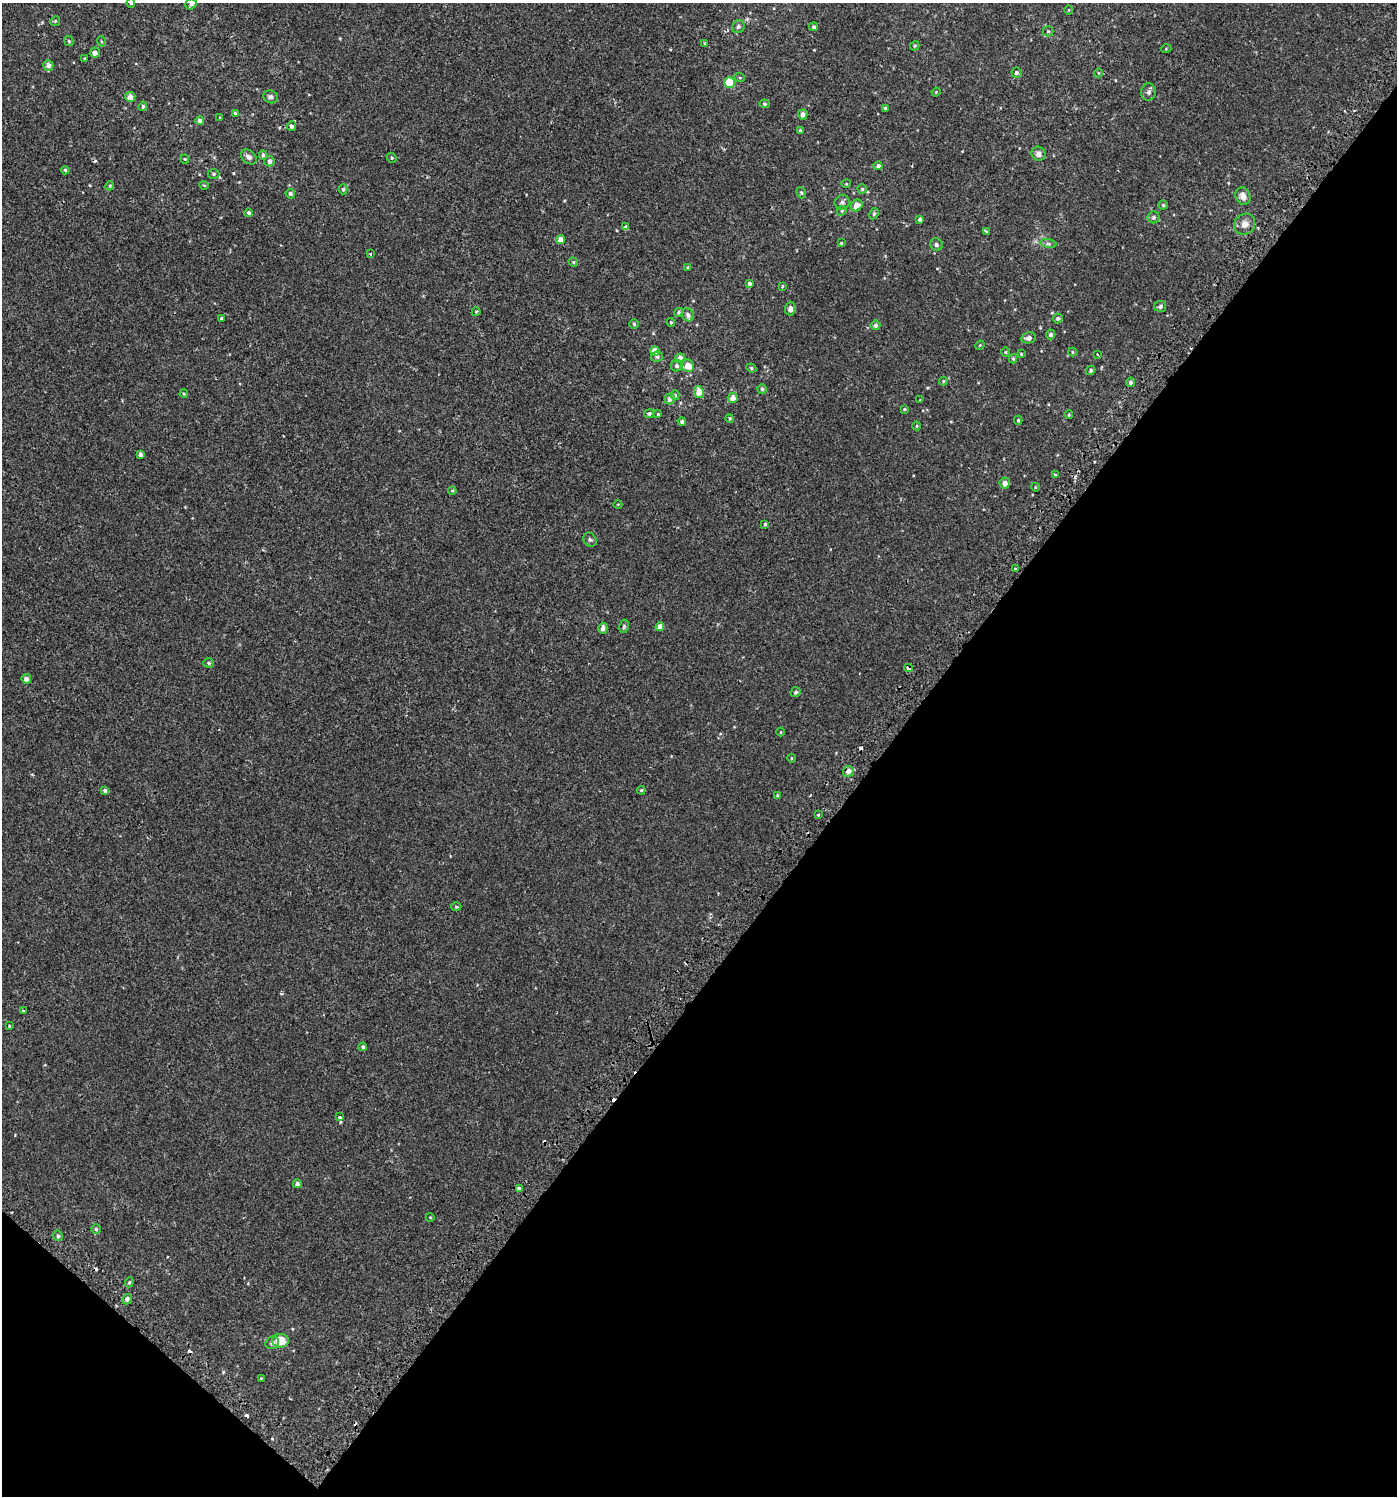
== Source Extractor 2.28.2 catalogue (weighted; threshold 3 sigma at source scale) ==
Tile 15 of 4 x 4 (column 3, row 4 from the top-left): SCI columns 3023-4417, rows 49-1542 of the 6113 x 6089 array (HDU 1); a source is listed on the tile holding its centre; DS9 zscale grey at full resolution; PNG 1399 x 1498 px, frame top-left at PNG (2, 3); each listed source drawn as its Kron ellipse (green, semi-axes under 4 px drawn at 4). Shown black and unused: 39% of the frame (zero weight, under 2 of 3 exposures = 3% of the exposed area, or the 3 px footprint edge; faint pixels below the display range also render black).
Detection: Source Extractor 2.28.2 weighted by HDU 2 'WHT'; one run over the whole footprint, this tile lists its part. Background 6.49e-04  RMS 0.0026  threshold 0.0117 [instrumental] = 3 sigma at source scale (4.5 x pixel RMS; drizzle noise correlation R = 1.50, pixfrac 1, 0.0396/0.0396 arcsec/px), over >= 5 px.
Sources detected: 161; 11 cosmic-ray / hot-pixel residue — neither listed nor drawn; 1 inside a brighter listed object's ellipse — not listed separately; the other 149 listed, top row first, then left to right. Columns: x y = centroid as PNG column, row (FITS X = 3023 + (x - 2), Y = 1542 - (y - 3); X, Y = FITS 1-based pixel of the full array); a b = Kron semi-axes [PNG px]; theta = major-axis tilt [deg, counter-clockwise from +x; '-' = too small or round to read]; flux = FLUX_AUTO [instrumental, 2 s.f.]
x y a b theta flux
131 3 5 4 - 0.41
191 4 6 5 - 0.68
1069 10 5 3 - 0.19
55 21 5 4 - 0.28
738 27 7 6 - 0.49
814 27 4 4 - 0.54
1048 31 5 5 - 0.36
69 41 5 4 - 0.3
101 41 5 3 - 0.22
705 43 4 3 - 0.26
915 46 5 4 - 0.34
1166 49 5 3 - 0.2
95 53 5 5 - 1.1
85 58 3 3 - 0.23
48 65 5 5 - 1.4
1016 73 5 5 - 0.68
1098 73 4 3 - 0.18
740 78 5 3 - 0.25
729 82 5 5 - 5.6
936 92 4 3 - 0.2
1148 92 8 7 - 0.73
130 97 5 5 - 1.5
270 97 7 6 - 0.68
765 104 5 4 - 0.33
143 106 5 3 - 0.39
885 108 3 3 - 0.97
235 113 4 4 - 0.38
803 114 5 4 - 1.1
220 118 4 3 - 0.2
200 120 4 4 - 1
291 126 5 4 - 0.65
800 131 4 4 - 0.44
1038 154 7 6 - 1
263 155 4 4 - 0.52
249 157 9 6 -41 0.78
392 158 5 4 - 0.37
185 159 4 4 - 0.24
269 161 5 5 - 0.93
878 166 4 4 - 0.72
65 170 4 4 - 0.36
214 174 6 5 - 0.37
846 184 5 3 - 0.21
204 185 4 3 - 0.2
110 186 4 3 - 0.27
343 189 5 4 - 0.41
862 189 4 4 - 0.36
801 193 6 4 -67 0.32
290 194 5 4 - 0.57
1243 196 9 7 -71 1.5
842 202 8 7 - 0.77
857 205 6 5 - 2.7
1163 205 4 4 - 0.35
842 211 5 4 - 0.28
249 213 4 4 - 0.51
874 214 6 4 63 0.42
1154 217 6 6 - 0.58
920 220 4 3 - 0.6
1245 224 11 10 - 1.6
626 227 4 3 - 0.65
986 232 4 3 - 0.3
561 239 4 4 - 2
841 243 3 3 - 0.26
1048 244 8 4 -8 0.51
936 245 6 6 - 0.53
370 254 3 3 - 0.29
573 262 5 4 - 0.32
688 268 3 3 - 0.43
750 283 4 4 - 0.67
782 286 4 3 - 0.29
1160 306 6 5 - 0.6
790 309 7 5 85 1.2
476 312 4 4 - 0.34
679 312 5 4 - 0.41
688 315 7 5 -60 0.73
221 318 3 3 - 1
1058 318 5 5 - 0.57
671 322 4 3 - 0.27
634 324 5 4 - 0.33
875 325 5 5 - 0.57
1051 334 5 4 - 0.75
1029 338 7 5 12 1
980 345 5 4 - 0.23
655 351 5 4 - 3.2
1006 352 4 3 - 0.2
1072 352 4 4 - 0.25
1021 354 3 3 - 0.25
1097 354 3 2 - 0.35
657 357 6 5 - 0.56
680 358 5 4 - 2.5
1013 359 5 4 - 0.3
677 366 6 5 - 0.67
688 366 6 6 - 2.7
751 368 5 4 - 0.33
1091 370 5 4 - 0.46
943 381 4 4 - 0.25
1130 382 4 4 - 0.59
762 389 5 4 - 0.44
699 392 6 5 - 2.8
184 394 4 3 - 0.2
675 395 5 4 - 0.36
733 398 5 5 - 1.9
670 399 5 5 - 1.1
920 400 3 3 - 0.18
904 409 4 3 - 0.28
649 414 5 4 - 0.52
658 414 4 3 - 0.21
1069 415 4 3 - 0.24
730 418 4 4 - 0.3
1018 420 4 4 - 0.29
682 422 4 4 - 0.72
917 426 4 4 - 0.24
141 454 4 4 - 0.88
1056 475 3 3 - 2.2
1005 483 5 5 - 1.3
1035 487 4 3 - 0.18
452 491 4 3 - 0.29
618 504 4 3 - 0.18
765 524 3 3 - 0.32
590 540 7 6 - 0.53
1015 569 3 3 - 0.73
624 626 6 5 - 0.37
660 627 4 4 - 1.5
603 628 5 4 - 1.1
209 663 5 4 - 0.43
909 668 4 3 - 3.2
26 679 5 4 - 1.1
796 692 5 4 - 0.47
781 732 4 3 - 0.17
791 758 4 3 - 0.23
848 771 5 5 - 1.3
105 790 4 3 - 0.78
641 790 4 3 - 0.28
778 796 4 4 - 0.5
818 815 4 3 - 0.25
456 907 5 3 - 0.25
23 1011 3 3 - 1.4
9 1026 3 3 - 0.21
363 1047 4 4 - 0.72
339 1117 4 3 - 0.51
297 1184 4 4 - 0.71
519 1188 4 3 - 2.5
430 1217 4 3 - 0.17
96 1229 5 5 - 0.4
58 1236 5 4 - 0.63
129 1282 5 4 - 0.31
127 1299 5 4 - 0.69
281 1341 8 7 - 4.1
272 1343 7 6 - 0.82
261 1378 3 3 - 0.18
Overlapping masked pixels (flux is a lower limit): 2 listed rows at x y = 909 668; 848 771
Isophote crosses this tile's border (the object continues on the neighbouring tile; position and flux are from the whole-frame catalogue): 2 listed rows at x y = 131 3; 191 4